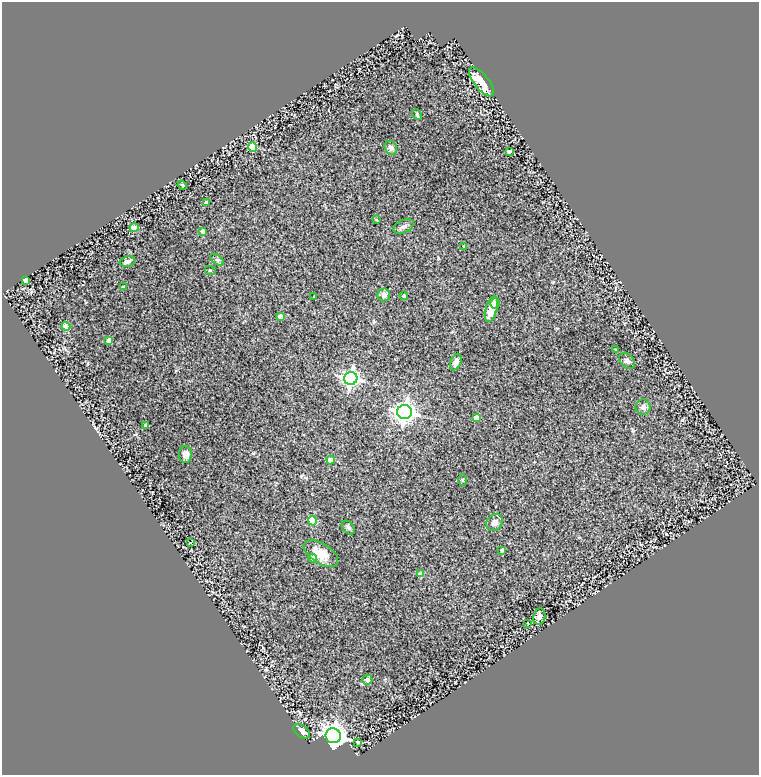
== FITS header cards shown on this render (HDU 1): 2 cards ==
NAXIS1  =                  757
NAXIS2  =                  773

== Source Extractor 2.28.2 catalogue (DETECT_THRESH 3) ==
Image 757 x 773 px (HDU 1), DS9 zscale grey, 1 PNG px = 1 image px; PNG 761 x 777 px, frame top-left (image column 1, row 773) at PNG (2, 2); each listed source drawn as its Kron ellipse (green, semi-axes under 4 px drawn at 4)
Background 0.635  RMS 0.035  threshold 0.105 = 3 sigma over >= 5 px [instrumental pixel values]
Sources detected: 50; all 50 listed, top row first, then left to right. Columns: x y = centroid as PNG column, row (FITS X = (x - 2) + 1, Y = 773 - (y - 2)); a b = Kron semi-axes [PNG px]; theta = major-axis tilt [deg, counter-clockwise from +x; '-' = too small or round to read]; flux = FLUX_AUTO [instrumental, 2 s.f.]
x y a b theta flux
481 82 18 7 -51 52
417 114 5 4 - 3.7
253 147 5 4 - 84
391 148 7 6 - 8.9
509 151 4 3 - 6.1
182 185 5 3 - 2.4
206 203 4 3 - 8.6
376 219 3 2 - 1.8
404 226 11 6 26 7.5
134 228 4 4 - 36
203 231 4 4 - 13
464 246 4 3 - 2.6
217 260 8 4 -37 4.5
127 261 8 5 12 8.6
210 270 5 3 - 2
25 280 4 4 - 4
123 287 3 3 - 3.5
384 295 6 6 - 11
404 296 4 4 - 4.5
314 297 4 3 - 1.7
495 304 5 5 - 8.4
491 309 13 5 74 37
280 316 4 4 - 17
66 326 4 4 - 45
109 340 4 4 - 17
616 350 3 3 - 2.9
627 361 9 6 -49 6.9
456 362 9 5 66 13
351 378 6 6 - 760
643 407 7 7 - 9.4
405 412 7 7 - 1500
476 417 4 4 - 22
146 425 4 3 - 8.1
185 455 8 6 90 14
330 460 4 4 - 46
463 480 5 3 - 2.5
312 521 4 4 - 85
495 522 9 7 48 12
348 528 8 5 -47 4.6
190 543 4 2 - 1.3
502 550 4 3 - 9.5
321 553 19 10 -32 35
313 558 4 4 - 19
421 574 4 4 - 26
539 617 8 6 82 13
528 623 2 2 - 2.1
367 680 5 5 - 10
302 731 9 6 -36 13
333 736 7 7 - 2500
358 742 4 3 - 4.7